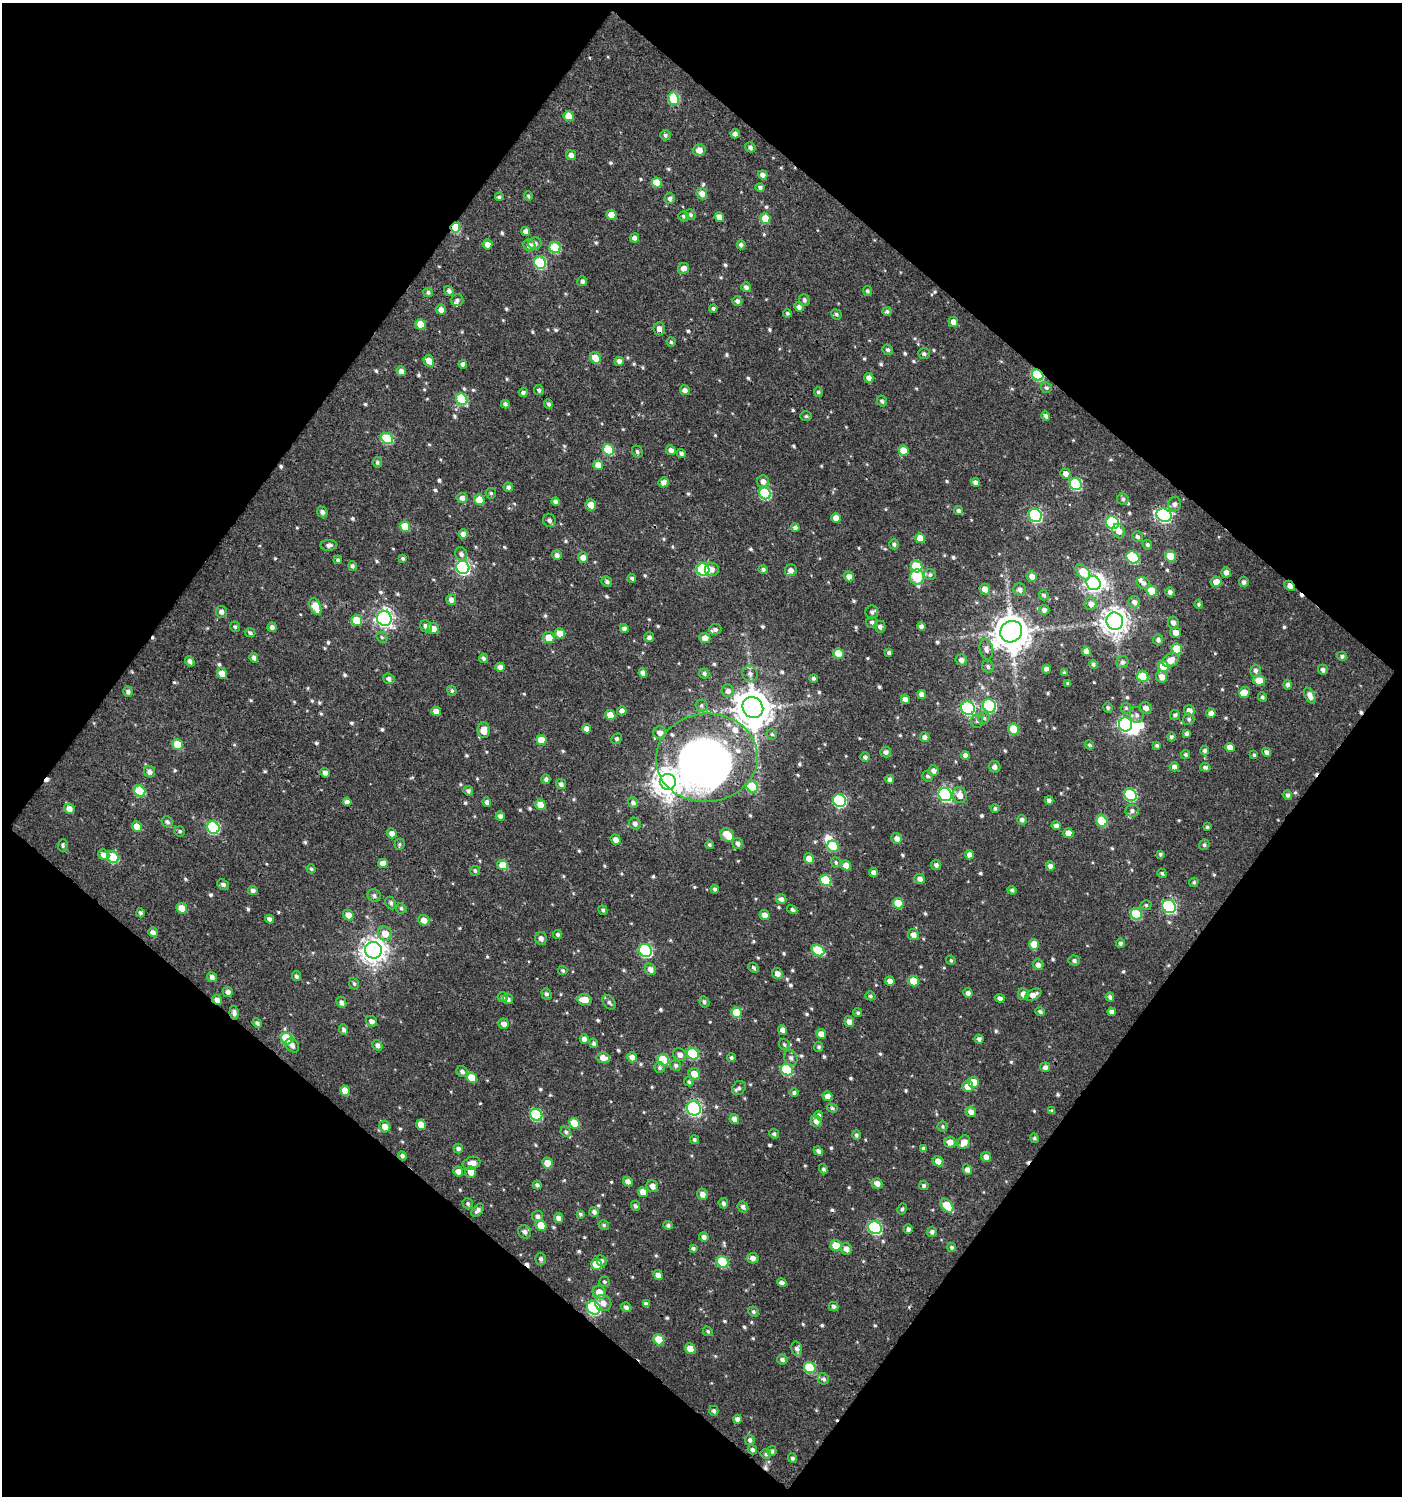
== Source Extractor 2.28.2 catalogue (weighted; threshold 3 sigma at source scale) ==
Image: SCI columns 54-1453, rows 2-1495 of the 1502 x 1496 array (HDU 1 of 3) = the unmasked area's bounding box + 8 px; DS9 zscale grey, full resolution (1 PNG px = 1 image px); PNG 1404 x 1498 px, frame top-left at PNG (2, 3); each listed source drawn as its Kron ellipse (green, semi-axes under 4 px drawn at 4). Shown black and unused: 50% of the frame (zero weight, under 3 of 4 exposures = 1% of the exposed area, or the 3 px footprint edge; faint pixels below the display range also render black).
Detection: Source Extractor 2.28.2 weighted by HDU 2 'WHT'. Background 0.00192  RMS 0.0025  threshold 0.0112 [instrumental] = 3 sigma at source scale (4.5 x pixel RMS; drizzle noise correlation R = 1.50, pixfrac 1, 0.0396/0.0396 arcsec/px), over >= 5 px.
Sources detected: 741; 4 inside a brighter object's white glare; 9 cosmic-ray / hot-pixel residue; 1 long thin detection or spike segment (spike, bleed or trail) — neither listed nor drawn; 9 inside a brighter listed object's ellipse — not listed separately; of the other 718, all 500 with FLUX_AUTO >= 0.421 (the completeness limit of this list) listed and drawn (218 fainter detections not listed), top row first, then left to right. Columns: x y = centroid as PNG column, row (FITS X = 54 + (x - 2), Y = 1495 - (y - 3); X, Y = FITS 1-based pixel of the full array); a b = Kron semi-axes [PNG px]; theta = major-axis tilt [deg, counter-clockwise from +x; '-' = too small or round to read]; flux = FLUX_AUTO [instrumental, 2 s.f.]
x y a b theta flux
674 99 6 5 - 12
569 116 5 5 - 5
735 134 4 4 - 1
665 135 5 5 - 0.57
750 147 5 5 - 0.74
699 150 6 6 - 1.9
571 155 5 5 - 1.3
763 175 5 4 - 1.2
657 182 5 5 - 4.7
760 187 5 4 - 0.67
702 194 6 5 - 2
528 196 4 4 - 0.45
499 197 4 3 - 0.51
670 198 5 5 - 0.85
611 215 5 5 - 3.1
690 215 5 5 - 0.55
683 216 5 5 - 0.51
719 217 5 4 - 2.3
765 218 5 5 - 4.2
455 228 5 4 - 11
526 231 5 4 - 1.4
634 238 4 4 - 1.2
535 243 6 5 - 0.96
487 244 5 4 - 1.7
530 245 6 5 - 1.4
741 245 4 4 - 0.82
555 248 6 5 - 12
540 263 6 5 - 19
683 268 5 5 - 1.6
582 281 5 5 - 0.75
746 287 5 4 - 0.84
449 291 5 4 - 0.83
867 291 5 4 - 0.53
428 292 5 4 - 0.52
457 300 6 6 - 0.66
804 300 6 5 - 0.77
737 301 5 5 - 0.9
799 307 5 4 - 1.2
713 308 4 3 - 0.57
441 310 5 5 - 1.4
887 311 5 4 - 0.58
787 313 4 4 - 0.46
836 314 5 5 - 0.53
953 322 5 5 - 1.9
421 324 5 5 - 4.7
659 329 6 5 - 1.3
671 342 5 4 - 0.5
888 350 5 5 - 0.64
924 354 6 5 - 0.62
595 358 6 5 - 3.6
429 361 6 5 - 2.3
619 361 5 4 - 1.2
463 364 4 4 - 1.1
401 371 5 4 - 1.5
1038 375 6 5 - 19
869 378 5 4 - 1.5
1046 388 5 5 - 0.5
539 390 5 4 - 0.64
685 390 5 4 - 1.1
818 392 5 4 - 0.53
523 393 4 4 - 0.79
462 399 6 5 - 12
882 401 5 4 - 0.58
505 404 4 4 - 0.78
548 404 5 4 - 0.55
806 416 5 5 - 0.42
1046 416 5 4 - 0.77
387 438 6 5 - 14
609 450 6 5 - 12
671 450 5 4 - 1.1
904 450 5 5 - 3.8
637 452 6 5 - 0.59
681 453 4 4 - 0.72
377 462 5 4 - 0.54
598 465 5 5 - 2.5
1065 473 5 5 - 1.3
664 482 5 5 - 1.6
763 482 6 6 - 1.4
975 482 4 4 - 0.9
1076 484 6 5 - 22
508 487 5 4 - 0.83
491 493 5 5 - 0.48
765 493 6 5 - 19
462 498 5 5 - 1.2
1123 499 6 5 - 0.74
479 500 5 5 - 4.3
555 502 4 4 - 0.88
1175 504 7 6 - 0.97
591 505 5 5 - 2.3
958 510 5 4 - 0.82
322 512 5 5 - 0.99
1035 515 7 6 - 44
1164 515 8 6 -27 56
836 518 5 4 - 2.2
549 520 7 6 - 0.95
1113 523 7 6 - 35
405 526 5 5 - 5.4
795 528 4 4 - 0.9
1119 531 7 6 - 1.8
463 534 5 4 - 1.6
1137 537 6 5 - 0.75
920 538 5 5 - 3.4
894 544 5 4 - 0.61
329 545 8 5 5 0.83
1147 545 5 4 - 0.54
461 554 7 6 - 0.92
557 555 5 4 - 1.2
1170 556 5 5 - 6.3
583 557 5 5 - 1.8
403 558 4 3 - 0.5
1133 558 7 5 -38 17
338 560 4 3 - 0.5
352 566 5 4 - 0.6
917 566 6 5 - 12
463 567 7 6 - 44
712 569 7 6 - 1.6
703 570 6 6 - 28
763 570 5 4 - 0.65
791 570 6 6 - 1.7
1083 572 9 5 -49 7.5
1226 572 5 5 - 1.4
930 575 6 5 - 0.63
849 576 5 4 - 1.7
1032 576 5 5 - 1.5
917 577 7 7 - 17
632 578 4 4 - 0.53
607 582 5 5 - 0.83
1216 582 5 5 - 2
1244 582 5 5 - 0.8
1093 583 7 6 - 100
1143 583 7 5 -28 0.92
1290 586 6 3 -45 2.3
985 589 5 5 - 2
1020 589 6 6 - 1.2
1152 591 5 5 - 7
1170 592 5 4 - 0.88
1044 595 5 4 - 0.63
451 600 5 5 - 1.3
1134 602 6 6 - 1.3
1091 604 6 6 - 1.4
1199 604 4 4 - 0.49
315 606 9 5 -66 4.4
1044 610 5 5 - 1
221 612 6 5 - 1.1
872 612 6 6 - 0.82
384 618 7 7 - 92
357 620 5 5 - 5.5
1115 621 9 8 - 270
872 622 6 5 - 0.75
1173 622 6 5 - 1.2
426 626 6 5 - 1.4
235 627 5 5 - 0.45
272 627 4 4 - 0.92
880 627 6 5 - 1
921 627 4 4 - 1.1
624 628 4 4 - 1
433 629 6 5 - 1.8
715 629 6 5 - 0.69
1011 632 11 10 - 610
1176 632 5 5 - 2.1
250 633 5 4 - 0.61
560 633 5 5 - 3.5
382 637 6 5 - 0.45
649 637 5 5 - 0.78
549 638 6 5 - 3.5
705 638 5 5 - 1.6
1158 640 5 5 - 0.86
986 649 10 6 -79 1.2
1177 649 5 5 - 8.5
1086 651 5 4 - 1.5
838 653 5 5 - 5.1
889 653 4 4 - 0.66
1342 656 5 4 - 0.67
254 658 5 4 - 1.1
483 658 5 4 - 0.7
961 660 5 5 - 1.2
1171 660 9 6 31 2.5
190 661 5 4 - 0.92
1122 662 6 6 - 0.89
1093 664 4 4 - 0.55
988 666 6 5 - 0.65
1163 666 5 5 - 6.8
500 667 5 4 - 1.3
1046 669 4 4 - 1.3
1323 670 5 5 - 0.85
1255 671 6 5 - 0.86
222 673 5 5 - 2.9
643 673 5 4 - 1.6
704 673 5 5 - 0.54
1064 673 3 3 - 0.43
750 674 8 7 - 1
1143 677 6 5 - 10
1162 677 6 5 - 2
813 678 4 4 - 0.51
389 679 6 5 - 0.81
1259 680 6 5 - 4.2
1068 683 3 3 - 0.44
1288 685 5 4 - 0.7
452 691 5 4 - 0.42
728 691 6 6 - 1.1
128 692 5 5 - 0.79
1245 692 5 5 - 1.7
921 694 4 4 - 1.5
1310 696 8 5 -64 1.8
1262 697 5 4 - 0.52
905 699 5 4 - 1.1
701 705 6 6 - 0.57
989 706 7 6 - 30
753 707 11 10 - 620
968 708 7 6 - 41
1108 708 5 4 - 0.57
1126 708 5 5 - 0.44
1146 708 6 5 - 1.4
436 711 5 4 - 1.8
622 711 5 4 - 1.3
1189 711 5 5 - 1.5
1211 713 5 4 - 1.5
610 715 5 5 - 3.6
1137 715 8 7 - 0.89
1175 715 5 4 - 0.54
984 718 6 5 - 0.5
1189 719 6 5 - 0.59
977 721 7 5 -88 0.58
1126 724 7 6 - 60
586 729 5 4 - 1.5
1014 729 5 5 - 7.3
484 730 8 6 90 3
660 733 6 6 - 1.5
1187 733 4 3 - 0.69
772 734 5 4 - 0.43
924 737 5 5 - 1
1171 737 4 4 - 0.55
617 739 5 5 - 0.57
541 740 5 5 - 3.9
177 744 5 5 - 5
1089 745 4 4 - 0.5
1157 745 4 3 - 0.52
1230 747 5 4 - 1.9
1205 751 4 4 - 0.66
886 752 5 5 - 0.89
1266 752 5 4 - 0.93
1185 754 4 4 - 0.45
965 755 4 4 - 1.2
1254 755 4 3 - 0.46
865 757 5 4 - 0.75
707 758 51 44 5 270
995 767 6 5 - 1
1174 767 4 4 - 1.5
1205 767 5 4 - 0.73
933 771 5 5 - 1.2
149 772 6 5 - 1.3
325 773 5 4 - 1.2
928 776 5 5 - 0.6
546 779 5 4 - 0.72
890 780 4 4 - 0.93
668 782 8 8 - 330
561 784 5 4 - 0.9
752 787 6 5 - 14
140 791 6 5 - 10
468 791 5 4 - 0.72
945 795 7 6 - 48
960 795 8 7 - 2
1130 795 6 5 - 21
1288 795 5 4 - 0.69
1049 800 4 4 - 1.1
839 801 7 6 - 30
347 802 4 4 - 1.3
487 802 4 4 - 0.85
633 802 6 5 - 0.86
540 805 5 5 - 3.1
995 808 4 4 - 0.5
69 809 5 5 - 2
1132 811 6 6 - 0.76
500 816 4 4 - 1.1
1022 820 5 5 - 0.85
1102 821 6 5 - 10
167 822 6 5 - 0.72
635 824 6 5 - 0.98
137 826 5 5 - 2.3
1056 826 4 4 - 0.99
213 827 6 6 - 24
1207 827 4 3 - 0.43
180 831 5 5 - 0.53
392 833 5 5 - 1.4
1068 833 5 5 - 1.9
727 835 7 6 - 4.8
897 838 5 5 - 1.4
616 840 5 4 - 1.5
737 843 5 5 - 0.85
399 844 6 5 - 0.46
63 845 6 5 - 0.47
709 845 4 4 - 0.45
1204 845 5 5 - 0.51
833 846 6 5 - 11
1160 854 3 3 - 0.48
104 855 6 5 - 1.8
969 855 4 4 - 1.3
113 857 6 5 - 9.2
809 859 5 5 - 2.1
383 863 5 4 - 2.2
836 863 5 4 - 0.49
503 865 5 5 - 4.8
846 865 5 4 - 2.2
936 865 5 5 - 0.81
1050 866 5 4 - 1.2
311 869 4 4 - 0.42
475 871 5 4 - 0.53
873 872 5 4 - 1.1
1162 873 5 4 - 0.43
920 879 5 5 - 1.3
826 880 6 5 - 13
1194 882 5 4 - 0.45
223 884 6 5 - 0.8
715 889 4 4 - 0.64
253 890 5 4 - 1
1012 890 4 4 - 0.64
374 896 7 6 - 0.73
781 899 5 4 - 1
391 903 6 5 - 0.55
898 903 5 5 - 6.5
1146 905 5 5 - 0.47
1169 906 7 6 - 40
182 908 5 5 - 3.3
401 908 5 5 - 0.59
603 910 5 4 - 0.51
792 910 5 4 - 0.52
140 913 4 4 - 0.6
1136 914 6 5 - 12
348 915 5 5 - 2
765 915 5 4 - 1.5
270 919 4 4 - 0.92
424 920 5 5 - 2.1
153 932 5 4 - 1.2
385 934 7 7 - 2.6
558 934 5 4 - 0.6
913 935 5 5 - 1.7
541 938 6 6 - 1.1
1120 943 5 4 - 0.65
1034 944 5 5 - 4
373 950 8 8 - 240
818 950 7 5 -34 12
645 951 7 6 - 34
951 960 5 4 - 0.45
1074 960 6 5 - 0.6
1038 965 5 5 - 1.2
754 968 5 4 - 0.46
650 969 6 5 - 1.3
563 970 5 4 - 0.47
777 973 5 5 - 1.5
296 976 5 4 - 0.58
212 977 5 4 - 1.1
890 981 5 4 - 1.6
914 981 5 5 - 5.3
354 984 6 4 -71 0.44
228 992 5 4 - 1.2
968 993 5 4 - 1
546 994 6 5 - 0.65
1023 994 6 5 - 2
1033 995 9 5 26 1.7
870 996 5 4 - 0.44
503 997 5 5 - 0.54
1110 997 4 4 - 0.8
1000 998 5 4 - 0.81
508 999 5 5 - 0.8
217 1000 5 4 - 1.4
584 1000 7 5 -7 3.5
341 1002 6 5 - 0.95
609 1002 8 5 -49 0.78
704 1002 6 5 - 0.63
736 1012 5 5 - 4.8
1040 1012 5 4 - 0.59
1112 1012 4 4 - 1.1
234 1013 7 4 -81 1.1
858 1013 4 4 - 0.52
371 1021 6 5 - 1.2
849 1022 5 4 - 1.4
257 1023 5 4 - 0.65
504 1024 5 5 - 1.5
344 1030 5 4 - 0.82
783 1030 5 4 - 1.4
821 1034 5 4 - 1.9
287 1038 6 5 - 15
584 1039 5 4 - 1.3
979 1039 4 4 - 0.79
594 1043 5 4 - 0.59
292 1045 8 6 -45 1
377 1045 5 5 - 0.97
784 1045 6 5 - 0.47
819 1047 5 4 - 0.49
693 1054 6 5 - 14
680 1055 7 6 - 1.4
632 1057 5 5 - 1.4
603 1058 7 5 -8 2.3
731 1058 4 4 - 0.48
791 1058 8 6 -63 0.91
663 1060 6 5 - 10
676 1065 5 5 - 0.59
660 1067 5 5 - 0.52
1045 1067 5 5 - 1
787 1070 6 5 - 15
462 1072 6 5 - 0.81
694 1074 6 5 - 2.9
472 1078 6 5 - 4.7
689 1082 5 4 - 0.48
973 1082 5 5 - 4.4
968 1086 6 5 - 2.8
739 1088 8 6 50 0.75
345 1091 5 5 - 3.3
794 1093 4 4 - 0.64
827 1096 5 5 - 1.5
694 1108 7 6 - 57
832 1108 5 4 - 0.46
1052 1111 4 3 - 0.48
971 1112 5 5 - 1.5
536 1115 6 5 - 19
819 1115 4 3 - 0.6
734 1119 5 4 - 1.3
816 1121 6 5 - 1.5
574 1123 6 5 - 6.2
421 1125 5 4 - 2.5
943 1126 5 5 - 0.45
385 1127 6 5 - 2.2
566 1132 5 5 - 0.54
774 1134 5 4 - 0.62
856 1135 5 4 - 0.56
1034 1138 5 4 - 0.46
694 1140 4 4 - 0.49
950 1142 5 5 - 2
964 1142 7 5 51 2.4
458 1149 5 4 - 0.9
923 1149 4 3 - 0.6
818 1151 5 4 - 0.86
402 1156 4 4 - 0.71
986 1157 5 5 - 1.3
938 1161 5 5 - 2
472 1163 9 6 16 2.3
547 1163 5 5 - 3.1
823 1169 5 4 - 0.59
967 1169 5 4 - 1
458 1172 5 4 - 1.6
471 1172 6 5 - 2.3
628 1181 5 4 - 1.4
877 1183 5 5 - 1.7
537 1185 4 4 - 0.69
924 1185 5 4 - 0.54
652 1186 6 5 - 1.5
643 1192 5 4 - 2.8
702 1194 5 5 - 1.5
723 1203 5 4 - 0.82
468 1204 5 5 - 0.5
635 1206 5 4 - 0.56
947 1206 8 5 -47 6.6
743 1207 6 5 - 0.88
902 1209 5 4 - 0.53
478 1210 8 4 47 0.91
594 1212 5 5 - 0.84
580 1214 4 4 - 0.47
538 1216 6 5 - 0.91
558 1218 5 4 - 1.3
541 1225 6 5 - 3.6
604 1225 5 4 - 0.47
668 1225 5 4 - 0.63
875 1228 7 6 - 34
908 1229 5 4 - 0.76
525 1232 7 6 - 0.94
932 1232 5 5 - 0.8
704 1237 5 4 - 0.99
836 1246 6 5 - 5.8
952 1247 5 4 - 0.59
693 1248 4 4 - 0.52
846 1249 6 5 - 1.6
753 1258 6 5 - 1.2
541 1259 6 5 - 0.71
602 1261 6 5 - 0.71
723 1262 6 5 - 13
597 1264 5 5 - 5.9
658 1275 5 4 - 1.4
604 1282 5 5 - 0.42
782 1283 5 4 - 1.1
599 1292 7 6 - 3.2
603 1303 8 7 - 1.6
646 1304 4 4 - 0.76
834 1306 5 4 - 0.67
626 1307 5 4 - 0.85
594 1308 7 6 - 40
753 1312 5 5 - 0.55
708 1331 5 4 - 0.46
659 1340 6 5 - 5.4
690 1349 5 5 - 2.8
797 1349 7 5 -79 0.82
782 1359 5 5 - 0.76
810 1368 6 5 - 12
823 1379 6 5 - 0.65
714 1411 5 4 - 0.61
737 1419 4 4 - 1.2
750 1440 5 5 - 0.71
752 1450 5 4 - 0.75
772 1451 5 4 - 0.62
766 1454 5 4 - 0.54
792 1458 5 4 - 0.61
Overlapping masked pixels (flux is a lower limit): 6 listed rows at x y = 455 228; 1038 375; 1290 586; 707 758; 217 1000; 234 1013